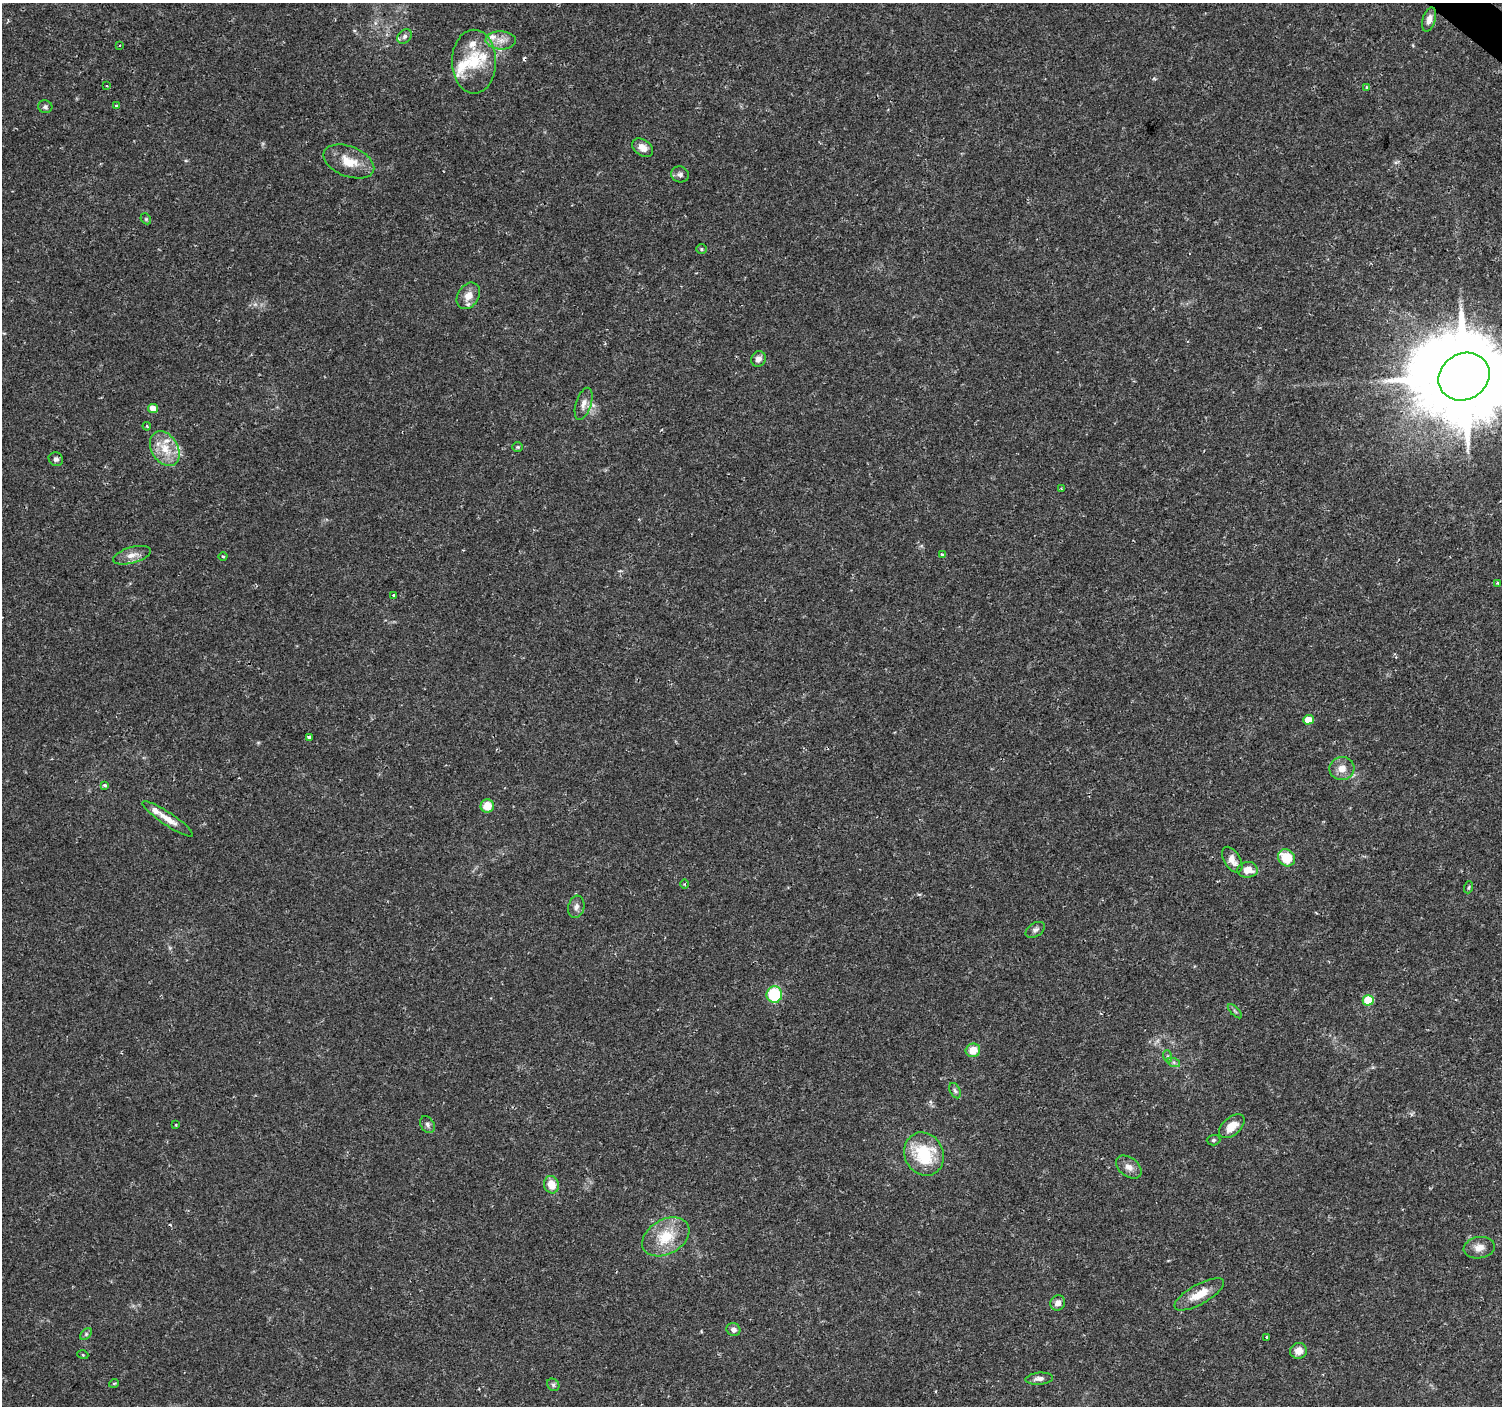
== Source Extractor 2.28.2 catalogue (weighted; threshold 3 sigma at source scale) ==
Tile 10 of 4 x 4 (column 2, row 3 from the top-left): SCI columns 1506-3005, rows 1642-3045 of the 6006 x 6026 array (HDU 1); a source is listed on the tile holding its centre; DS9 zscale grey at full resolution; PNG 1504 x 1408 px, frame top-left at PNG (2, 3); each listed source drawn as its Kron ellipse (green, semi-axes under 4 px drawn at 4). Shown black and unused: <1% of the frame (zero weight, under 2 of 3 exposures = <1% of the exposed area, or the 3 px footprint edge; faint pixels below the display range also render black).
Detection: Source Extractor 2.28.2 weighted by HDU 2 'WHT'; one run over the whole footprint, this tile lists its part. Background 0.0217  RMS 0.0027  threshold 0.0123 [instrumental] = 3 sigma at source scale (4.5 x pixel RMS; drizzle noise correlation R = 1.50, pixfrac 1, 0.0396/0.0396 arcsec/px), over >= 5 px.
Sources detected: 76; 1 cosmic-ray / hot-pixel residue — neither listed nor drawn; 7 inside a brighter listed object's ellipse — not listed separately; the other 68 listed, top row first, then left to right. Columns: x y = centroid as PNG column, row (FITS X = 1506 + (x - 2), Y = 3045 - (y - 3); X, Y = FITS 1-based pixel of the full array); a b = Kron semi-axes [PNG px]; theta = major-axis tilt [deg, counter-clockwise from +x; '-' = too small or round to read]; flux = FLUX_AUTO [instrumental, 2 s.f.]
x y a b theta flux
1429 20 12 6 73 1.8
405 36 8 6 46 0.88
501 40 15 9 -2 2.5
120 45 3 2 - 0.18
474 62 32 22 -90 10
106 86 3 3 - 0.27
1367 87 3 3 - 0.64
116 106 3 3 - 0.74
45 107 7 6 - 0.67
643 148 11 8 -35 2.1
349 161 27 15 -22 5.7
680 174 9 8 - 1
146 219 6 4 -46 0.42
701 249 5 5 - 0.43
468 296 14 10 56 3
758 359 8 7 - 1.6
1464 377 26 23 31 5100
584 404 17 7 72 1.9
153 408 5 4 - 3.5
147 426 4 3 - 0.33
518 447 5 4 - 0.35
165 449 18 13 -59 5.4
56 459 7 6 - 0.83
1061 489 4 3 - 0.31
132 555 19 8 16 2.4
942 555 3 3 - 0.73
223 557 4 3 - 0.26
1498 583 4 4 - 0.41
393 595 3 3 - 0.63
1308 720 5 4 - 5.8
309 737 4 3 - 0.94
1342 769 12 11 - 2.7
105 785 4 4 - 0.59
487 806 7 6 - 4
168 819 30 6 -34 3.2
1286 858 9 8 - 8.4
1232 860 14 8 -58 2.4
1248 870 10 8 1 3.1
685 884 5 3 - 0.29
1469 887 6 3 71 0.36
576 907 11 8 75 1.3
1035 930 10 6 32 0.91
774 995 8 8 - 14
1368 1000 5 5 - 12
1235 1011 9 3 -45 0.48
973 1050 7 6 - 4.2
1167 1056 6 4 -71 0.44
1174 1063 6 4 -20 0.56
955 1091 8 5 -62 0.62
176 1125 3 3 - 0.25
427 1125 9 6 -59 0.83
1232 1126 15 8 41 3.9
1213 1140 7 5 3 0.52
924 1154 22 19 -63 15
1129 1167 14 9 -38 2
551 1185 9 7 -74 3.7
666 1237 25 17 30 9.3
1479 1248 16 10 9 2.3
1199 1294 28 10 29 5
1058 1303 8 7 - 1.6
733 1330 7 6 - 1.3
86 1334 7 4 46 0.5
1266 1338 3 3 - 0.49
1298 1351 8 8 - 2.5
83 1355 5 3 - 0.25
1039 1379 14 6 5 1.4
114 1383 5 3 - 0.29
553 1385 7 5 -46 0.56
Isophote crosses this tile's border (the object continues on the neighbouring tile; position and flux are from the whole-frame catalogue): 1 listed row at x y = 1464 377